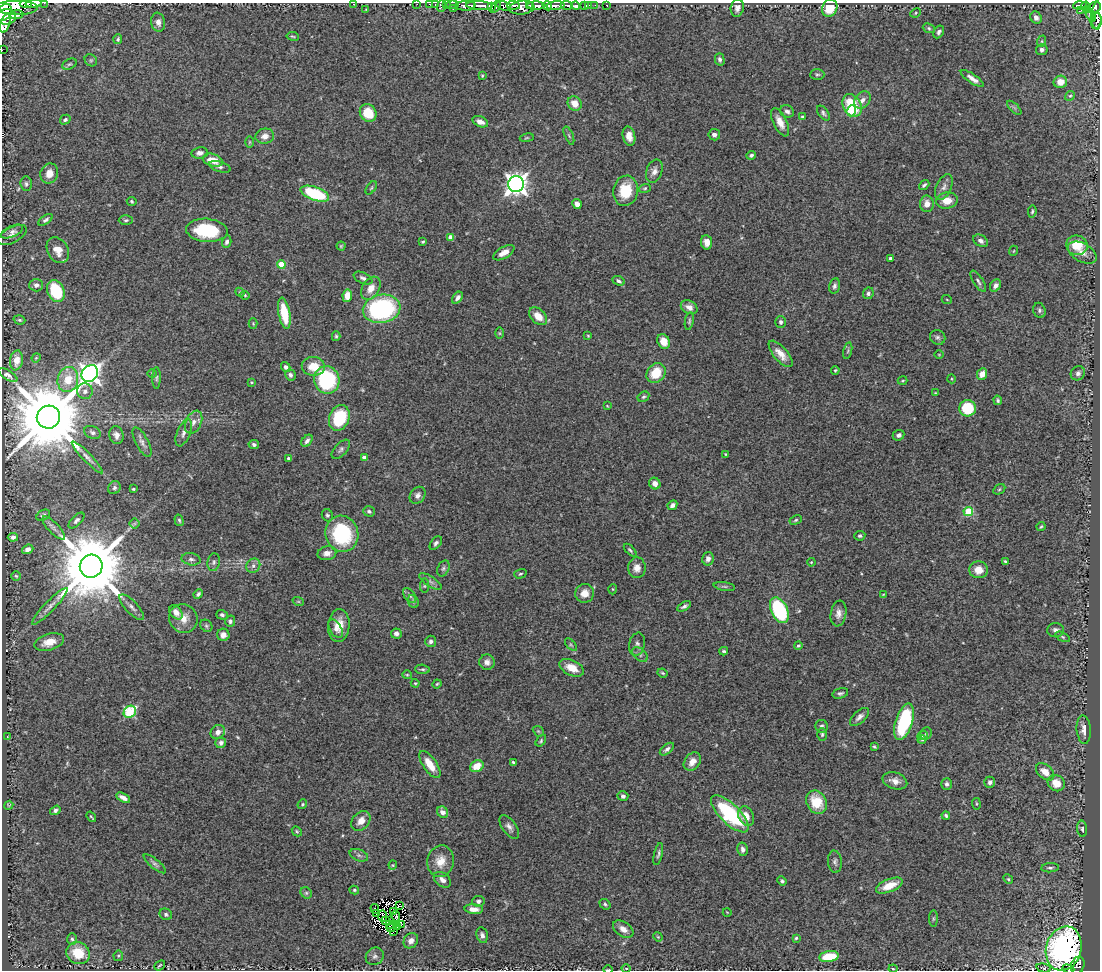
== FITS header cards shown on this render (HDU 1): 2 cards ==
NAXIS1  =                 1098
NAXIS2  =                  968

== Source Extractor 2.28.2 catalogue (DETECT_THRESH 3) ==
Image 1098 x 968 px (HDU 1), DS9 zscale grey, 1 PNG px = 1 image px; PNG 1102 x 972 px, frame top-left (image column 1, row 968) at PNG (2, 3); each listed source drawn as its Kron ellipse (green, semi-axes under 4 px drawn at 4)
Background 1.01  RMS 0.043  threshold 0.129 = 3 sigma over >= 5 px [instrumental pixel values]
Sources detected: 358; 3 with non-positive FLUX_AUTO (blend fragments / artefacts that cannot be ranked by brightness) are neither listed nor drawn; the other 355 listed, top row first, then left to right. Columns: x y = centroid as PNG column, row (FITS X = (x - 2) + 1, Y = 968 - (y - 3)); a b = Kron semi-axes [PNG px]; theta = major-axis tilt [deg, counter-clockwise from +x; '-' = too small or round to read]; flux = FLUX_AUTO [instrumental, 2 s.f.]
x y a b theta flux
44 3 2 2 - 46
26 4 6 3 -4 980
33 4 8 3 3 970
353 4 3 2 - 42
417 4 2 2 - 12
429 4 3 2 - 12
435 4 2 2 - 22
446 4 3 2 - 30
453 5 6 3 0 110
513 5 6 3 -5 700
567 5 6 3 -3 330
585 5 3 3 - 69
589 5 2 2 - 14
595 5 2 2 - 17
607 5 3 3 - 39
16 6 21 7 0 4000
441 6 6 3 72 41
466 6 10 5 2 2100
479 6 13 4 -2 2300
503 6 7 4 -15 690
530 6 4 3 - 1000
536 6 8 4 -1 2400
547 6 5 3 - 970
556 6 9 4 5 1700
576 6 4 3 - 570
1080 6 7 3 3 190
1085 6 4 3 - 250
491 7 4 3 - 270
495 7 6 3 53 390
1094 7 7 5 25 510
522 8 13 7 7 1800
737 8 9 6 78 14
830 8 9 7 62 79
366 9 4 3 - 2.2
453 9 4 2 - 72
1087 9 3 3 - 120
1081 10 3 2 - 20
4 13 9 6 58 3000
916 13 5 4 - 3.6
1098 13 16 6 75 360
17 15 7 4 6 610
1090 15 7 3 -63 37
6 17 10 7 7 2900
1036 18 6 5 - 14
1097 21 8 4 87 200
158 22 9 7 -81 16
5 23 10 4 73 2000
929 28 6 4 -23 4.5
939 32 7 4 58 9
293 36 6 3 -10 3.3
118 39 5 4 - 5.1
1042 41 6 4 72 3.9
2 50 2 2 - 7.7
1042 50 6 5 - 8.2
720 59 6 4 -76 8.2
91 60 6 5 - 5.2
69 64 8 5 26 5.1
817 75 7 5 2 5.4
482 76 3 2 - 2.7
972 79 13 4 -34 17
1060 82 6 6 - 36
1070 96 5 4 - 4.2
862 100 9 7 51 16
575 104 7 7 - 31
852 105 12 9 -62 130
1014 108 9 3 -45 5.4
787 111 7 6 - 9
851 111 5 4 - 32
368 113 9 8 - 74
823 113 8 5 -54 7.5
802 117 4 4 - 5.2
65 120 5 4 - 5.7
480 122 8 5 -25 19
780 122 15 6 -64 28
569 135 9 3 -67 4.5
714 135 6 5 - 10
265 136 9 7 10 19
629 136 10 6 -78 21
527 138 7 3 9 3.4
249 142 6 4 89 2.8
199 153 8 5 8 11
751 155 5 4 - 6.2
213 160 10 6 -17 45
220 167 11 5 -18 7.3
654 171 12 8 70 16
49 173 10 8 69 30
26 184 7 5 -85 6.2
516 184 8 7 - 2000
924 185 6 3 40 5.3
944 187 13 7 65 15
371 188 7 4 55 3.9
645 188 6 4 19 4.3
626 191 15 12 80 84
315 194 15 6 -19 190
132 201 5 4 - 4.3
947 201 11 8 9 34
577 204 5 4 - 17
927 204 8 7 - 24
1032 211 6 4 81 4.3
46 220 8 4 34 7
126 220 7 5 1 5.6
207 230 21 11 -4 170
12 232 12 5 25 11
12 235 16 7 28 16
451 237 4 4 - 34
981 241 8 5 -30 11
227 242 6 4 73 8.9
423 242 3 3 - 3.6
707 242 7 5 -83 18
1077 245 11 10 - 66
341 246 4 4 - 3.2
58 250 14 10 -59 33
1013 251 5 3 - 2.2
1082 252 15 9 -30 25
504 253 12 5 30 25
890 258 3 3 - 5.3
281 265 4 4 - 73
363 278 10 5 -25 8.3
618 281 6 4 -24 7.4
978 281 12 5 -57 8.7
36 285 7 6 - 11
834 286 8 5 77 8.2
995 286 7 5 55 10
371 288 12 8 58 29
56 291 11 8 -67 140
240 292 5 4 - 3.4
868 293 6 5 - 7.5
245 295 5 3 - 3.7
347 296 6 4 82 35
457 298 7 4 50 10
947 300 5 3 - 2.4
689 307 9 6 -26 16
382 309 19 14 10 420
1039 310 7 6 - 6.9
284 313 16 6 -79 90
538 316 10 7 -45 36
19 320 6 4 -19 4.2
689 321 9 4 80 5.4
781 322 6 5 - 7.1
253 324 5 4 - 3
499 333 6 4 -89 3.5
336 336 5 4 - 4.3
588 336 4 3 - 3.1
938 337 8 7 - 7.9
664 342 7 6 - 31
848 351 8 3 77 4.4
781 354 16 7 -49 30
939 354 5 3 - 2.3
36 358 4 3 - 2.6
16 360 10 6 81 24
313 366 11 9 -5 48
286 367 5 4 - 9.5
835 370 4 3 - 3.4
152 373 5 3 - 2.4
656 373 10 9 - 73
1078 373 7 7 - 8.9
90 374 9 7 45 1900
982 374 6 5 - 26
8 375 11 5 -31 8.8
290 375 6 5 - 7.2
157 378 11 4 89 5.8
952 379 4 3 - 2.6
68 380 13 10 77 56
327 380 14 12 -69 260
902 381 5 2 - 2.5
251 382 3 3 - 2.8
85 391 8 8 - 13
935 393 3 3 - 2.2
643 397 6 4 30 5.1
998 400 5 3 - 5.3
607 406 3 2 - 2.1
968 408 8 8 - 100
48 417 11 11 - 42000
339 418 13 10 66 140
194 422 12 7 64 17
92 432 9 6 -24 8.6
184 433 14 6 67 14
116 435 9 7 -76 14
899 435 6 5 - 10
307 441 7 4 50 8.5
142 442 16 6 -62 14
254 445 5 4 - 8.1
341 449 12 6 48 9.4
725 454 3 3 - 2.5
87 457 22 4 -46 16
288 458 3 3 - 5.7
364 458 4 4 - 19
655 484 6 5 - 16
114 488 7 6 - 7
133 489 3 3 - 3.3
999 489 6 4 31 4.2
417 495 9 7 54 12
672 505 5 4 - 10
369 511 6 5 - 6.1
968 511 5 4 - 140
43 515 7 5 31 6.4
327 515 6 5 - 6.2
76 520 10 5 45 8.3
179 520 6 4 -73 4.6
796 520 6 4 28 4.4
134 524 5 5 - 4.9
1041 526 5 3 - 3.3
54 528 15 5 -46 13
342 534 18 16 -71 230
860 536 5 5 - 5.9
13 537 5 4 - 8.7
436 543 8 5 51 7.6
28 549 6 4 21 11
630 550 8 3 -45 4.8
327 553 9 7 12 19
191 559 10 6 -11 9.7
708 559 7 6 - 13
214 562 9 6 81 8.9
811 562 4 3 - 2.7
1005 562 4 3 - 6.7
91 566 11 11 - 38000
253 566 7 6 - 11
443 568 8 5 65 6.9
637 568 10 8 87 22
978 570 9 8 - 31
520 574 6 4 17 4.8
16 576 5 4 - 3.6
430 582 13 5 -34 8.7
424 586 7 4 84 4.4
724 586 11 4 -9 5.9
613 589 5 3 - 2.8
585 593 9 9 - 29
198 594 5 3 - 6.5
883 594 3 2 - 1.9
410 595 8 5 -53 7.8
298 601 6 3 -19 2.9
413 601 6 5 - 5.5
50 606 25 5 46 21
684 606 8 3 30 6.6
132 607 17 6 -47 15
779 610 14 8 -65 300
176 612 8 5 -54 17
838 613 13 8 80 18
222 615 6 4 -16 6.8
183 618 15 14 - 36
230 621 5 5 - 6.7
339 625 17 10 85 43
206 626 7 5 -47 5.6
336 629 10 5 -59 12
1056 630 8 7 - 12
396 634 5 5 - 11
223 635 6 6 - 14
1063 637 8 4 -28 5
431 641 5 5 - 9.1
49 642 15 8 16 40
637 644 11 8 76 13
571 645 7 3 -48 4.1
798 646 4 4 - 4.4
724 651 4 3 - 4.3
640 655 9 5 -42 9.1
487 662 8 7 - 14
572 668 13 7 -25 37
422 669 7 4 -4 5.4
663 673 5 3 - 4.1
407 675 5 4 - 3.2
415 683 4 4 - 3.1
437 684 5 3 - 3.1
840 693 8 5 15 6.7
130 712 7 5 44 230
859 717 12 6 41 12
904 722 19 8 72 290
822 726 6 6 - 7
1084 730 14 7 -85 19
538 731 6 4 -43 3.7
218 732 7 6 - 16
926 733 6 5 - 5.1
822 734 6 5 - 5.1
923 736 5 3 - 2.1
7 737 3 2 - 1.9
922 740 4 4 - 3
541 741 6 4 54 4.5
221 743 5 5 - 9.8
874 747 4 3 - 3.9
667 749 8 4 38 8.7
513 762 4 3 - 4.8
692 762 10 7 51 24
430 764 16 6 -55 42
477 766 7 5 29 41
1045 772 10 7 -40 30
895 781 13 8 -18 20
990 782 5 5 - 10
1056 783 9 7 -33 36
947 784 6 5 - 9.1
623 796 5 5 - 7
123 798 7 4 -29 17
816 802 12 10 -61 78
302 804 5 4 - 3.8
976 804 6 3 -82 2.9
9 805 4 2 - 1.9
55 810 5 4 - 6.6
443 812 6 5 - 22
730 814 24 10 -44 280
746 816 10 7 -67 29
946 816 4 3 - 5.2
91 817 6 2 -53 3.3
361 821 11 8 46 26
509 827 14 7 -54 14
1082 829 8 5 -85 6.3
297 831 5 4 - 4.4
743 849 7 5 -78 9.7
658 854 11 3 77 6.9
359 855 10 5 -21 8
441 861 16 13 77 45
835 862 11 7 -85 10
155 864 14 4 -40 8.6
393 865 4 4 - 2.6
1050 868 9 4 4 7.2
1008 879 5 4 - 3.8
442 880 10 6 -38 16
782 881 5 4 - 5.2
889 885 14 6 22 51
354 890 5 4 - 4.2
306 893 6 5 - 4.8
478 901 6 5 - 7.8
605 904 6 4 -40 5.2
399 906 3 2 - 4.2
375 909 5 2 - 1.1
474 909 9 5 -4 20
393 911 2 2 - 2.1
727 912 4 3 - 2
376 913 4 4 - 1.8
166 914 6 5 - 6.8
383 916 6 2 -84 0.53
396 916 5 3 - 8.4
933 919 8 4 89 5
386 921 3 2 - 2.7
390 921 3 2 - 3.2
389 924 3 2 - 0.69
401 924 3 3 - 2.9
392 927 6 3 43 6.2
397 927 2 2 - 2.4
623 929 11 7 -34 22
394 931 2 2 - 1.7
482 935 8 5 -77 9.4
658 937 5 4 - 3.1
796 938 4 4 - 3.7
72 939 6 4 -86 6.2
411 941 8 6 53 18
1064 948 22 17 73 800
78 953 12 10 -25 80
118 956 5 4 - 4.1
375 956 9 8 - 11
829 957 10 5 8 88
160 965 6 2 40 3.7
1078 965 9 6 68 16
626 968 4 3 - 3.1
1043 968 7 4 -13 5
893 969 4 4 - 3.5
1068 969 6 3 -18 51
608 970 5 2 - 3.3
At the frame edge (FLAGS 8, measured only in part): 18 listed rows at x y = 44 3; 26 4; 33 4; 353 4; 417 4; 429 4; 435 4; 446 4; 16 6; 441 6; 466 6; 4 13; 1098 13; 2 50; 1043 968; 893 969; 1068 969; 608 970
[3 non-positive-flux detections neither listed nor drawn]